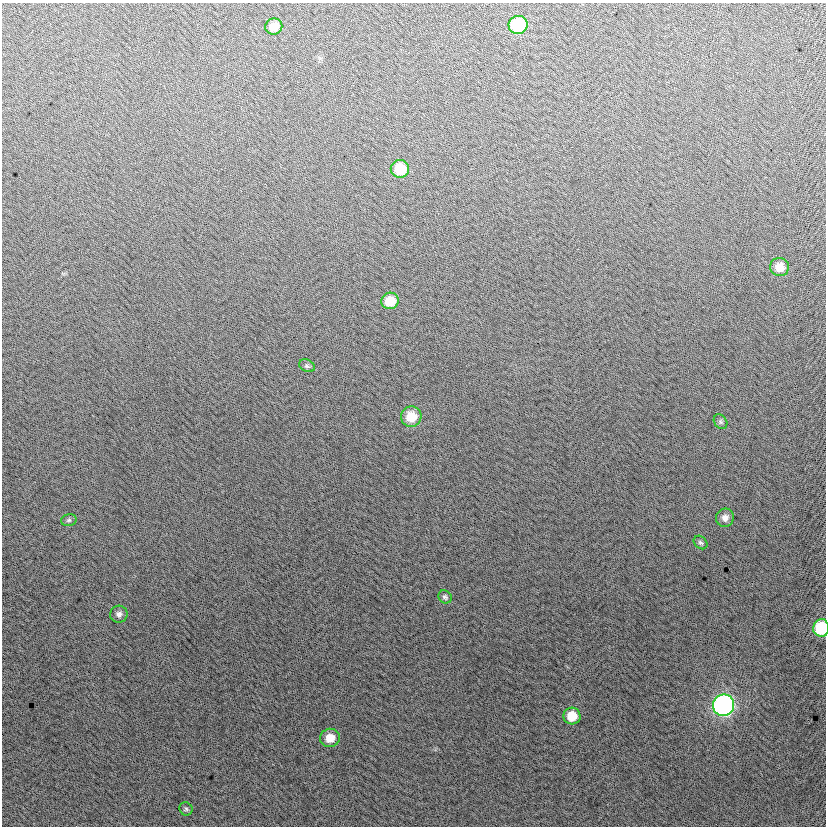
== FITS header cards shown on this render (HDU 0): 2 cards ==
NAXIS1  =                  824
NAXIS2  =                  824

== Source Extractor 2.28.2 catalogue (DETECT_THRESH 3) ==
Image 824 x 824 px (HDU 0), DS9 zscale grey, 1 PNG px = 1 image px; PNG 828 x 828 px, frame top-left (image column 1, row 824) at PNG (2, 3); each listed source drawn as its Kron ellipse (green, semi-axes under 4 px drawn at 4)
Background 4.1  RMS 13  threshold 40.2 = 3 sigma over >= 5 px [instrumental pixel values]
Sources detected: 18; all 18 listed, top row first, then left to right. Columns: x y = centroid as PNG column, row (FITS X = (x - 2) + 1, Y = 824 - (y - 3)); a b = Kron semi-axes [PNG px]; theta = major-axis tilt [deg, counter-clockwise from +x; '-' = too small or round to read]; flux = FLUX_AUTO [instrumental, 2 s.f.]
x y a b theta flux
518 25 9 9 - 60000
274 27 8 8 - 12000
400 169 9 9 - 26000
779 267 9 9 - 13000
390 301 8 8 - 19000
307 366 8 6 -28 2000
411 417 10 10 - 19000
721 422 8 6 -54 2100
725 518 9 9 - 5600
69 520 8 6 15 2000
700 542 7 6 - 2100
445 597 7 6 - 2200
119 614 8 8 - 4000
821 628 9 8 - 50000
724 705 10 10 - 270000
572 716 8 8 - 18000
330 738 10 9 - 13000
186 809 7 6 - 1800
At the frame edge (FLAGS 8, measured only in part): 1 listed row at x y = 821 628